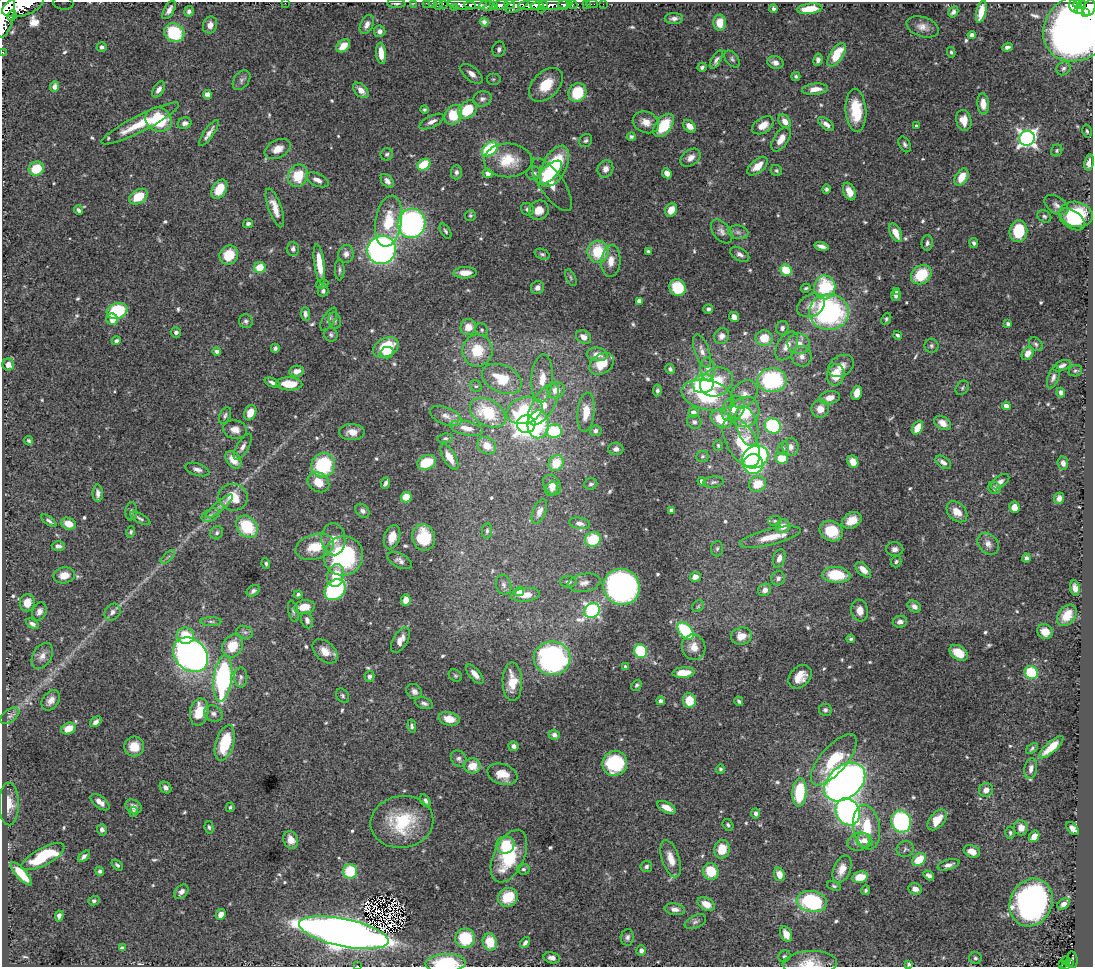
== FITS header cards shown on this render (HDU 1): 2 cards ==
NAXIS1  =                 1091
NAXIS2  =                  965

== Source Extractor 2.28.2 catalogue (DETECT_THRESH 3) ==
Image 1091 x 965 px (HDU 1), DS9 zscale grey, 1 PNG px = 1 image px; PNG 1095 x 969 px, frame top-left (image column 1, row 965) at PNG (2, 2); each listed source drawn as its Kron ellipse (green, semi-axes under 4 px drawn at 4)
Background 1.19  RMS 0.019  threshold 0.0578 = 3 sigma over >= 5 px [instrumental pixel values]
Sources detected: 628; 3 with non-positive FLUX_AUTO (blend fragments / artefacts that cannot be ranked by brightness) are neither listed nor drawn; of the other 625, the 500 brightest by FLUX_AUTO listed and drawn (125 fainter detections omitted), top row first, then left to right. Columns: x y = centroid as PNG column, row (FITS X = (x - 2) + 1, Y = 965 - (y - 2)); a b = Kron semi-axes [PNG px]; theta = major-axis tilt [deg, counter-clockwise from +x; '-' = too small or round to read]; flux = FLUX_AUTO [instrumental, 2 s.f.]
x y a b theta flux
63 3 10 6 -8 5.1
285 3 2 2 - 10
414 3 3 2 - 17
426 3 2 2 - 17
432 3 2 2 - 20
443 3 3 2 - 37
396 4 9 3 -2 2.8
438 4 6 3 59 87
510 4 5 3 - 460
586 4 2 2 - 13
592 4 5 2 - 20
603 4 2 2 - 8.6
1077 4 4 3 - 290
23 5 21 10 18 6600
462 5 14 5 -6 1700
475 5 12 4 2 1500
493 5 4 3 - 230
500 5 8 4 13 940
517 5 13 5 26 1400
531 5 13 5 2 2900
544 5 4 3 - 660
552 5 21 5 4 1600
564 5 6 4 -4 540
572 5 5 3 - 160
1082 5 4 3 - 270
487 6 8 5 -3 560
1074 6 6 3 -70 220
455 8 3 3 - 230
1089 8 8 6 67 1300
541 9 2 2 - 220
774 9 4 3 - 3.1
810 9 13 5 7 27
1078 9 3 3 - 65
169 10 10 5 59 7.3
189 11 5 4 - 4
5 12 25 9 81 5800
953 12 6 4 58 4.1
981 12 11 5 76 19
1086 13 3 3 - 440
12 16 6 3 64 540
674 19 9 5 1 5.2
484 22 4 3 - 2.6
720 23 8 6 -88 18
210 25 9 7 70 7.6
367 25 10 6 65 7.1
922 27 16 9 -18 10
1078 28 37 31 38 3000
380 31 6 5 - 5.5
174 33 10 9 - 73
972 35 4 4 - 5.4
343 46 8 5 43 18
102 47 5 4 - 4
1007 47 5 4 - 4.4
499 49 8 6 76 5.1
2 52 2 2 - 12
951 52 5 3 - 2.2
381 53 11 5 -85 17
837 55 13 6 56 38
732 59 10 6 -51 3.5
716 60 10 4 60 4.3
818 60 6 4 80 4.9
775 63 8 6 -17 7
702 67 5 4 - 3.2
1063 68 7 6 - 3.5
472 74 13 7 -39 11
796 76 4 4 - 2.3
493 79 7 6 - 3.1
241 80 11 7 53 4.9
546 85 20 13 45 41
55 87 5 4 - 4.9
159 89 9 5 57 6.6
815 89 13 5 5 13
361 90 9 6 -45 11
577 92 10 8 61 51
207 94 4 4 - 14
482 99 9 7 15 5.2
983 104 10 6 -85 12
424 109 4 4 - 2.2
468 110 10 8 42 46
856 110 21 10 -86 47
453 115 10 8 60 40
159 120 13 12 - 74
964 120 11 7 -79 16
785 121 7 5 -54 10
432 122 13 5 26 7.6
646 122 13 10 -22 13
140 123 43 8 27 46
184 123 7 5 21 5.3
826 124 9 5 -38 6.5
664 125 13 8 52 48
763 125 12 7 32 15
690 126 7 5 -42 11
916 126 4 3 - 3.5
1087 131 7 4 -78 2.5
209 133 15 5 55 7.8
631 137 4 4 - 2.8
1027 138 8 7 - 550
781 139 14 7 57 13
586 140 7 6 - 3
905 144 8 5 -62 3.4
277 149 14 9 28 15
490 149 9 6 39 93
1057 150 6 5 - 2.2
387 154 6 6 - 3
691 158 11 7 37 8
508 160 24 17 0 37
1089 163 8 5 81 8.7
424 165 7 5 33 44
554 166 22 12 62 89
758 166 12 6 41 16
36 169 8 7 - 40
605 169 9 7 67 7.7
776 170 6 5 - 2.4
456 172 7 5 86 4
488 173 5 4 - 6.8
534 173 7 7 - 4.4
549 173 15 7 43 37
667 173 5 4 - 7.8
298 176 11 9 69 39
962 177 9 6 61 21
317 180 12 6 -24 7.9
387 181 8 5 -49 5.9
552 185 31 12 -56 28
219 189 10 7 59 29
826 189 5 4 - 2.9
849 191 9 6 -66 13
138 197 10 7 32 34
1056 205 13 8 -35 7.2
275 208 20 6 -70 15
528 209 7 6 - 4.6
79 210 5 3 - 3
539 210 10 9 - 13
671 210 7 5 61 17
1076 214 17 12 -12 77
470 215 5 5 - 2.3
1044 216 7 5 -33 3
1072 219 15 8 -34 39
389 221 26 13 81 45
411 223 15 14 - 300
248 224 5 4 - 3.5
445 231 8 4 -58 2.7
722 231 14 8 -52 7.3
1018 231 11 9 85 52
738 232 10 6 -9 5.5
896 233 10 5 -64 18
927 243 8 5 89 3.8
974 243 5 4 - 3
821 246 7 4 -13 5.9
293 249 7 6 - 4.5
381 250 14 14 - 460
648 251 4 3 - 2.3
598 252 11 10 - 53
346 254 9 7 76 6.6
542 254 8 5 -22 2.8
740 254 10 6 -31 5.5
229 255 10 9 - 33
611 261 16 9 85 16
319 264 20 5 -82 27
260 267 6 5 - 29
340 270 10 5 90 3.3
786 270 6 5 - 43
465 273 11 5 1 13
921 275 11 9 38 48
571 278 9 4 -64 2.6
322 284 6 4 10 2.8
678 287 9 8 - 53
825 287 12 10 83 74
537 288 7 6 - 6.8
806 288 5 4 - 2.2
323 291 5 5 - 3.7
896 291 4 4 - 3
896 295 6 5 - 5.1
639 301 4 4 - 9.2
811 305 15 10 30 14
708 309 5 4 - 3.7
117 311 10 8 18 77
829 312 20 18 1 250
305 314 7 4 -86 4.2
734 317 5 4 - 9.1
112 319 6 5 - 15
329 319 13 6 59 4.5
886 319 6 4 65 2.4
246 321 7 6 - 3.8
335 321 8 6 -80 3.1
1008 324 4 3 - 3.8
468 327 8 7 - 17
782 328 7 6 - 4.3
482 330 6 6 - 2.7
176 332 5 5 - 3.1
331 334 7 6 - 3.2
898 335 4 3 - 2.7
722 336 8 7 - 7.9
584 337 8 6 -33 9.8
764 338 8 8 - 29
116 341 4 4 - 3.8
799 344 11 10 - 17
1036 344 8 5 -45 3.1
787 346 16 9 60 17
931 346 7 7 - 3.2
386 347 14 9 27 48
275 348 4 4 - 3.1
217 351 4 4 - 4.6
477 351 16 15 - 46
702 351 17 7 -71 9
387 353 7 5 13 17
1028 353 7 5 54 10
597 354 10 6 -5 12
802 356 10 10 - 9.7
601 364 13 9 33 27
8 365 6 6 - 8.1
841 366 14 10 30 13
1062 366 9 5 23 5
670 369 5 4 - 2.9
708 369 11 7 -85 8.9
296 371 7 5 11 9.7
1075 371 7 5 22 2.2
836 375 11 8 79 31
1053 377 12 5 70 4.6
502 379 21 13 -25 46
542 379 24 10 86 23
772 380 14 12 2 150
272 382 8 4 -22 3.6
716 382 17 13 28 42
289 384 13 6 -3 26
703 384 11 9 15 100
476 386 6 5 - 2.5
962 388 8 6 49 2.7
556 390 9 8 - 13
657 390 6 4 85 3
857 393 7 5 70 16
1061 393 5 4 - 4.1
744 394 15 11 49 14
707 395 26 14 -13 100
829 398 10 6 12 12
543 404 24 11 58 31
1006 406 4 4 - 14
733 408 13 10 53 19
820 409 9 8 - 13
524 410 18 13 19 63
586 412 20 8 85 22
745 412 15 14 - 45
250 413 8 5 68 15
488 413 19 13 -30 59
693 413 5 5 - 10
225 416 9 5 64 3.3
446 416 17 8 -22 11
721 419 11 8 -30 39
694 422 7 6 - 4.5
943 423 9 6 -31 11
526 424 9 9 - 930
538 424 14 10 89 48
747 426 20 10 -74 18
773 426 8 7 - 110
467 428 17 7 -13 14
917 428 7 5 59 21
235 429 12 9 -11 10
554 431 7 6 - 61
596 431 6 5 - 4.4
352 432 13 8 -1 12
445 438 8 4 5 2.6
29 441 4 3 - 2.4
741 442 28 14 -60 74
718 445 5 5 - 2.5
487 446 10 8 -36 14
243 447 15 6 59 6.3
790 447 9 8 - 6.7
783 448 7 5 70 2.8
616 449 7 6 - 5.6
702 456 6 5 - 2.5
449 457 14 6 -61 15
755 457 14 11 26 250
782 458 6 5 - 31
233 460 10 6 -52 19
426 462 10 7 22 39
853 462 6 5 - 14
943 462 9 5 -36 6.4
556 463 8 7 - 29
1063 463 7 5 -83 6.5
753 464 10 10 - 120
323 465 12 11 - 100
197 469 12 6 -17 5.6
702 481 4 4 - 7.2
318 482 11 9 -36 23
713 482 10 5 6 4
1000 482 10 5 36 4.8
385 483 6 4 67 4.5
591 484 6 6 - 3
757 484 8 7 - 28
552 485 11 8 -52 8.3
994 488 6 5 - 4.4
552 489 7 6 - 3.6
98 493 9 5 -89 7
233 497 15 13 -18 33
406 497 5 5 - 29
1059 498 6 5 - 6
219 506 17 4 40 6.7
1014 507 6 5 - 12
671 510 4 4 - 3.8
131 511 9 5 83 3.2
362 511 8 6 -44 4.8
539 512 13 6 67 7.6
957 512 12 8 -45 14
210 515 9 6 27 4.7
140 518 11 4 -29 3.2
852 520 10 7 30 20
49 521 9 4 -36 3.8
775 521 6 5 - 2.3
580 523 10 5 -10 6.2
68 524 7 5 -21 17
783 526 7 6 - 13
247 527 12 9 -46 64
487 531 7 5 83 2.8
831 531 12 10 -27 40
131 532 6 4 72 2.4
217 533 7 6 - 3.5
392 537 12 7 72 16
424 537 13 11 -77 48
770 537 31 8 13 25
333 539 16 12 -86 16
593 539 8 7 - 49
988 544 12 9 -48 8.6
58 546 6 4 -1 4.7
315 547 20 12 17 34
717 549 8 6 86 3
895 549 8 7 - 6
343 556 20 19 - 150
168 557 9 3 44 2.7
779 558 10 5 73 8
1026 558 4 4 - 3.9
400 561 13 7 -27 6.4
896 562 6 5 - 2.4
266 564 5 4 - 2.2
863 570 9 5 -44 12
64 575 11 8 10 15
336 575 11 8 76 28
836 575 14 8 -5 53
695 577 5 5 - 8.6
778 578 7 6 - 4.6
568 582 8 6 1 4.3
584 583 16 9 9 9.8
504 585 10 7 -71 5.5
621 587 18 18 - 450
1075 588 8 4 -81 7.1
335 590 12 9 44 140
765 590 7 6 - 7.6
253 591 7 5 33 3.8
519 591 5 4 - 24
298 594 4 4 - 3.4
525 595 14 6 6 20
406 600 6 5 - 12
27 603 9 7 80 15
698 606 6 5 - 2.2
914 606 7 5 -31 5.6
305 607 10 6 8 22
39 611 9 6 67 6
293 611 11 4 -76 3.2
592 611 8 7 - 280
860 611 11 8 -82 11
112 612 9 7 49 6.4
1067 615 12 8 51 22
307 620 8 6 -75 6.2
211 621 10 4 0 3.1
900 622 7 6 - 5.5
32 624 7 4 -32 4.5
685 631 10 6 -47 90
245 632 8 6 -20 4.2
1045 632 8 7 - 12
185 636 8 8 - 32
741 636 10 8 11 14
851 639 4 3 - 2.3
400 640 14 7 60 12
232 646 12 10 61 34
694 647 13 11 -69 14
325 651 14 9 -43 15
641 651 7 6 - 80
958 653 10 6 -34 22
191 655 19 15 -44 610
42 656 14 9 61 10
552 658 18 17 - 300
626 667 4 3 - 4.9
1031 672 7 6 - 62
684 673 11 5 4 20
475 674 12 5 -49 9.8
370 676 5 4 - 3.9
455 676 7 5 -37 2.5
241 677 10 6 89 4.7
800 677 13 10 47 18
223 678 23 9 83 230
512 682 19 9 -90 32
637 685 6 4 45 2.6
414 691 8 7 - 5.5
343 696 8 5 -59 2.7
51 700 11 8 53 8.8
660 701 4 4 - 5.6
689 701 7 6 - 33
739 701 5 4 - 2.8
424 703 9 5 -18 4.3
825 710 6 6 - 3.9
199 712 14 9 79 37
213 714 9 7 -27 5.5
10 716 11 6 37 4.6
449 719 10 6 -12 18
96 722 6 4 39 6.1
412 726 6 4 -78 2.9
69 728 7 5 23 20
554 735 6 5 - 5.4
225 743 18 9 73 59
134 746 10 10 - 23
514 746 5 5 - 5.4
1051 747 15 5 42 23
1032 748 7 4 39 2.2
459 759 8 7 - 4.9
834 760 31 13 50 63
615 763 13 12 - 100
472 766 8 7 - 19
720 769 4 4 - 2.3
1031 769 10 6 80 7.6
502 774 15 10 -18 21
845 782 23 16 40 1000
165 787 6 5 - 5.5
986 790 7 6 - 9.4
799 792 14 7 86 81
425 801 7 4 -56 3.7
100 802 11 5 -37 8.1
9 804 21 10 -90 17
134 806 8 6 -30 7
230 807 5 4 - 2.3
667 807 10 5 -27 13
133 812 5 4 - 4.2
848 812 14 11 -62 350
756 813 5 4 - 4.1
937 820 12 7 50 22
901 821 11 9 -73 190
402 822 31 26 8 77
728 825 6 5 - 2.9
209 827 6 4 -80 2.4
867 827 22 13 -81 42
1021 828 7 7 - 9.7
1073 829 8 5 -46 7
102 830 6 5 - 4.6
1010 833 6 5 - 2.7
1034 836 6 5 - 12
291 840 9 7 -66 13
864 840 8 7 - 8.5
859 842 11 9 20 12
505 845 9 8 - 51
722 849 9 8 - 27
905 849 8 8 - 3.7
972 851 8 6 -22 14
84 856 7 4 41 4.1
509 856 28 15 65 79
43 857 24 8 28 64
671 859 19 8 -71 19
919 860 8 5 42 31
117 865 6 4 -38 2.9
948 865 11 5 16 6
646 866 6 5 - 3.2
523 869 6 5 - 3.1
842 869 14 8 67 15
100 871 4 4 - 3.1
350 871 7 7 - 48
711 872 8 7 - 35
21 874 15 5 -48 31
779 874 7 5 -69 11
929 875 6 4 -33 4.6
860 877 8 5 12 25
834 886 7 4 -23 2.3
915 889 7 5 -19 8.2
866 890 5 4 - 2.4
181 892 8 6 47 5.8
508 897 10 9 - 37
94 901 5 4 - 2.7
812 901 15 10 -9 130
1031 902 24 21 64 440
706 904 9 6 -29 15
1064 904 7 5 36 8
675 909 10 6 -8 6.6
221 914 6 4 63 11
59 916 5 4 - 4.9
695 922 11 6 25 4.6
344 933 45 14 -12 2300
786 934 8 5 -65 16
627 937 8 6 84 4.2
465 938 10 9 - 51
490 942 8 7 - 27
525 943 6 4 53 4.3
122 948 4 4 - 4.4
641 951 5 5 - 3.9
784 956 6 5 - 3
552 958 8 5 -12 6.5
975 958 6 6 - 2.9
1072 960 8 5 -83 130
1066 961 4 2 - 30
446 963 20 9 2 69
810 963 27 12 2 29
1069 963 4 3 - 67
909 964 4 3 - 2.4
1062 964 3 2 - 24
1065 965 3 3 - 27
358 966 2 2 - 25
At the frame edge (FLAGS 8, measured only in part): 17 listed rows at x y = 63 3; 285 3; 414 3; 426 3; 432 3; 443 3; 438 4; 23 5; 462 5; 1089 8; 5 12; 2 52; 446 963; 810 963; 909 964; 1065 965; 358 966
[125 fainter detections neither listed nor drawn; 3 non-positive-flux detections neither listed nor drawn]